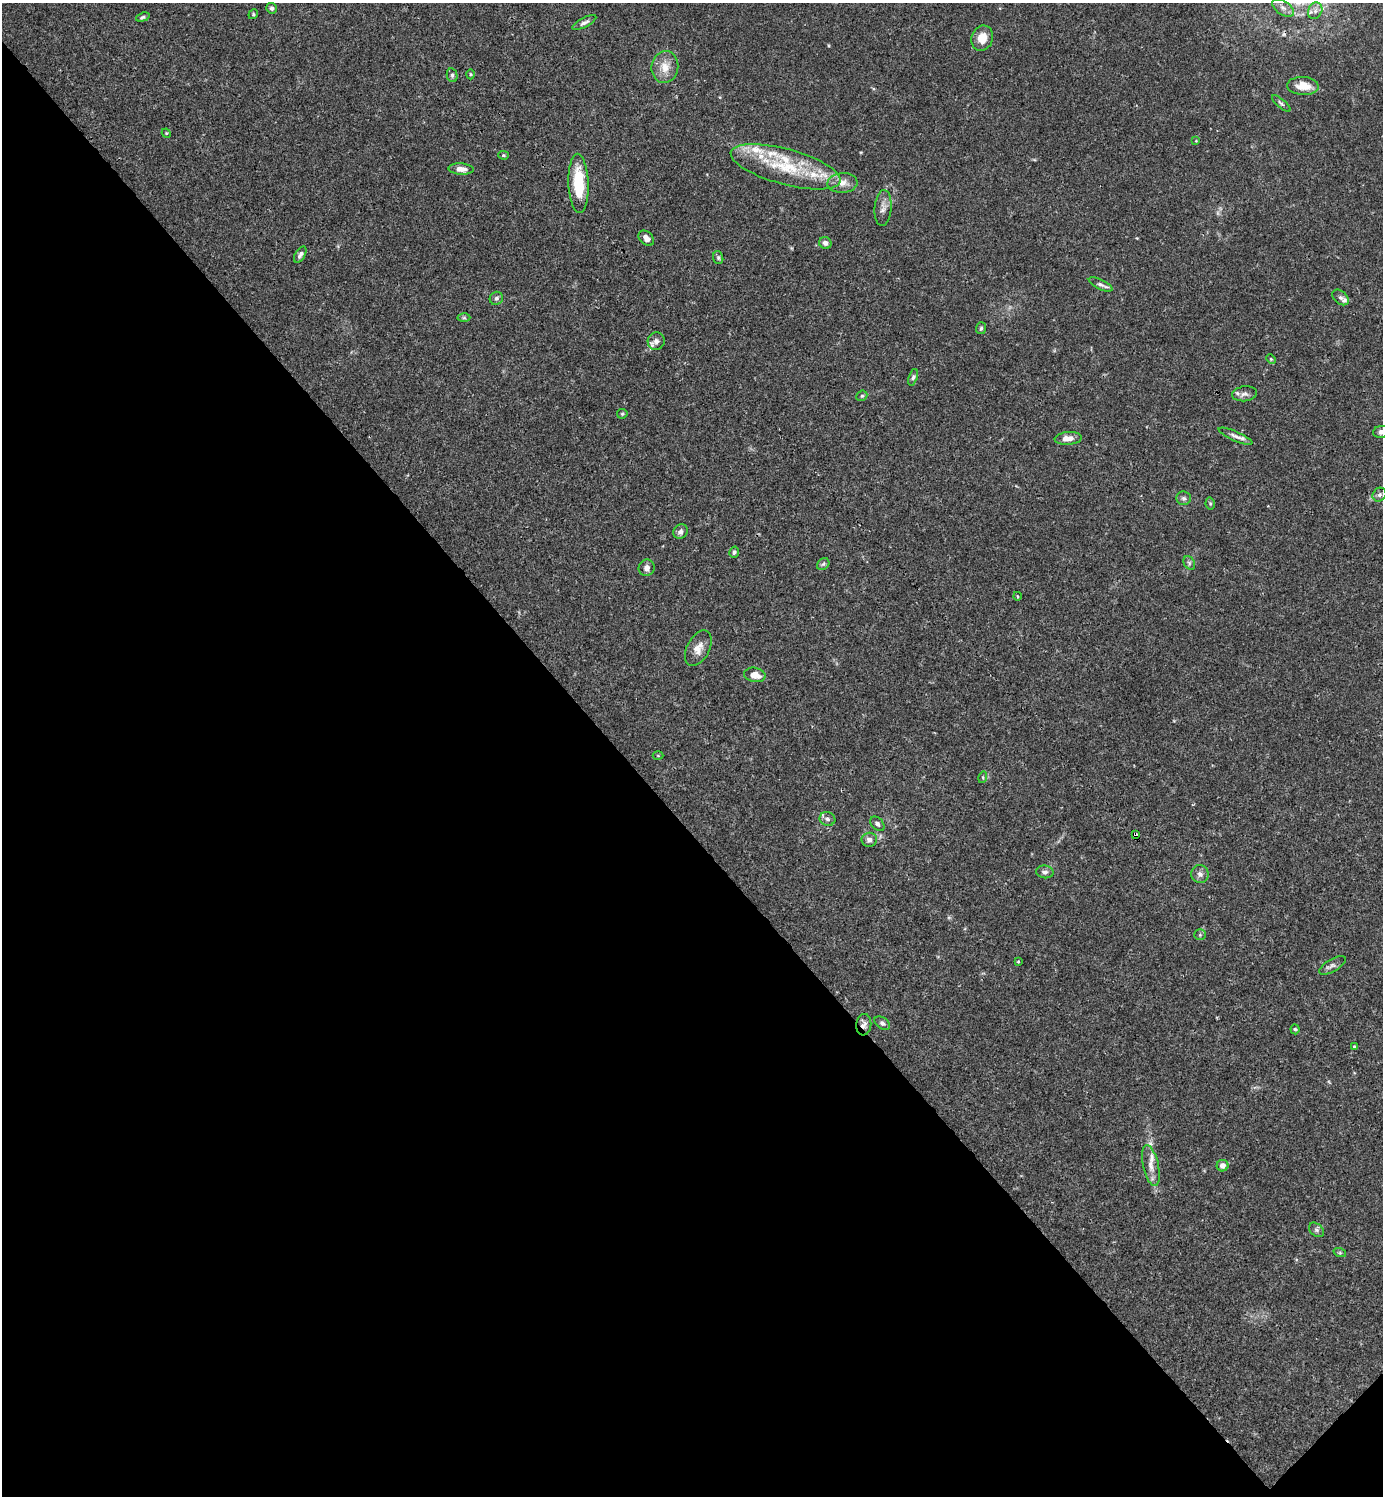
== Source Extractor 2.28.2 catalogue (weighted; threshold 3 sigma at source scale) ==
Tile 14 of 4 x 4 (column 2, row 4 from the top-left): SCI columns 1681-3061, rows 2-1495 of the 5981 x 5982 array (HDU 1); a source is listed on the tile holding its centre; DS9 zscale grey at full resolution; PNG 1385 x 1498 px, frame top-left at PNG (2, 3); each listed source drawn as its Kron ellipse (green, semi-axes under 4 px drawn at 4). Shown black and unused: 45% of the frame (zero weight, under 3 of 4 exposures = <1% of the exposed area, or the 3 px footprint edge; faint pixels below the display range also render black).
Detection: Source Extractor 2.28.2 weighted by HDU 2 'WHT'; one run over the whole footprint, this tile lists its part. Background 0.0153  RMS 0.0021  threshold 0.00965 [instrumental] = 3 sigma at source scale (4.5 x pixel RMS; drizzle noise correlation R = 1.50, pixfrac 1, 0.05/0.05 arcsec/px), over >= 5 px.
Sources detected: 77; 1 too faint to see at this stretch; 1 cosmic-ray / hot-pixel residue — neither listed nor drawn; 7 inside a brighter listed object's ellipse — not listed separately; the other 68 listed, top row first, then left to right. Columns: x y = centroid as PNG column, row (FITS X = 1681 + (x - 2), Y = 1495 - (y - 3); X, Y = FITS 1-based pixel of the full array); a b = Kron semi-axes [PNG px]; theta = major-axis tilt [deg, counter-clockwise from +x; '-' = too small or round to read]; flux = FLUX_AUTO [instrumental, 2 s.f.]
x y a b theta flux
272 8 5 5 - 0.54
1283 8 12 7 -33 1.2
1315 11 9 7 64 0.99
253 14 5 4 - 0.28
143 17 7 3 17 0.39
584 23 13 4 28 0.71
982 38 13 10 71 3
665 67 16 13 82 2.8
470 74 5 3 - 0.23
452 75 7 5 -77 0.43
1303 86 16 9 -4 3
1281 103 12 3 -41 0.45
166 133 5 3 - 0.19
1196 141 3 3 - 0.15
503 155 5 4 - 0.28
786 167 57 17 -15 13
461 169 12 5 -4 1.6
578 183 29 10 -88 9
842 183 15 10 3 1.9
883 208 18 8 85 1.4
646 238 9 6 -43 1.1
825 243 6 6 - 0.87
300 255 9 5 60 0.65
718 258 6 5 - 0.39
1101 284 13 5 -25 0.74
1340 297 9 6 -41 0.58
496 298 7 6 - 0.59
464 318 6 4 0 0.33
981 328 6 5 - 0.38
656 341 9 8 - 0.95
1271 359 5 4 - 0.24
913 377 8 4 71 0.43
1245 394 12 7 6 0.98
862 396 6 5 - 0.31
622 414 5 5 - 0.28
1381 432 8 6 7 0.94
1236 436 18 4 -23 1.1
1068 438 13 6 4 1.7
1379 495 7 6 - 0.63
1184 498 7 7 - 0.58
1210 503 6 4 -79 0.28
680 532 7 6 - 0.86
734 552 6 4 74 0.39
1189 563 7 5 -61 0.46
823 564 7 5 45 0.43
647 568 8 8 - 0.89
1017 596 4 3 - 0.21
698 648 19 11 62 2.2
755 675 11 7 -11 2.5
658 755 5 3 - 0.19
983 777 6 4 74 0.29
827 819 8 7 - 0.68
877 824 8 5 -46 0.59
1135 834 4 3 - 0.88
869 840 8 7 - 0.92
1045 872 9 6 -7 0.69
1200 874 9 9 - 0.92
1200 935 5 5 - 0.34
1018 961 4 3 - 0.23
1332 965 15 6 31 0.85
882 1023 9 5 -36 0.59
864 1025 11 7 84 0.98
1295 1029 5 4 - 0.31
1354 1047 4 3 - 0.42
1151 1166 21 7 -77 2
1223 1166 6 6 - 1.2
1316 1230 8 6 -41 0.59
1340 1253 6 4 -18 0.31
Overlapping masked pixels (flux is a lower limit): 2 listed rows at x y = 1135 834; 864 1025
Isophote crosses this tile's border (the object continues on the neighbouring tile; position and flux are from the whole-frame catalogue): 2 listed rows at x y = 1283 8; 1381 432